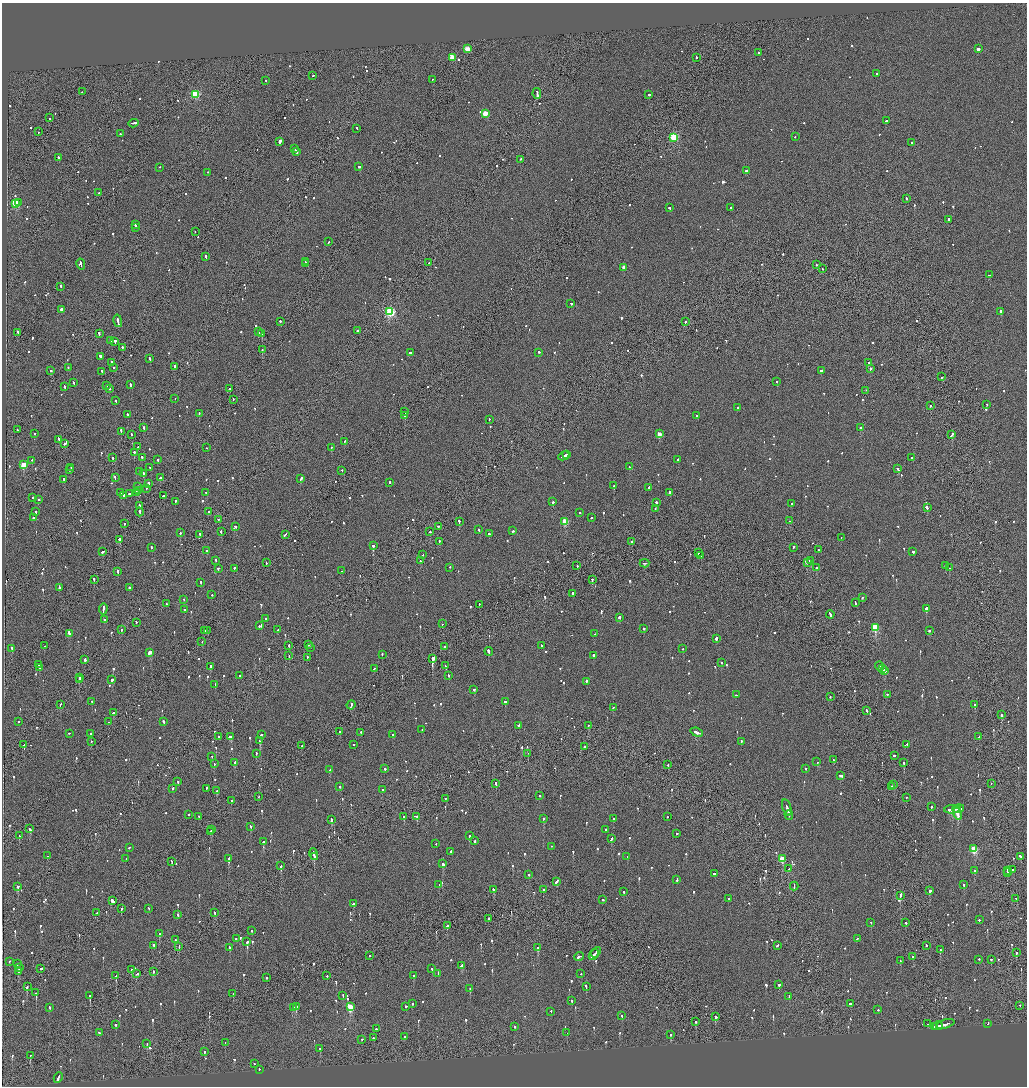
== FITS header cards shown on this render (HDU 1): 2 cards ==
NAXIS1  =                 2050
NAXIS2  =                 2168

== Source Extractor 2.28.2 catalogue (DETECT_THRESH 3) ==
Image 2050 x 2168 px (HDU 1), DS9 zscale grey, zoomed out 1/2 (1 PNG px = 2 x 2 image px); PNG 1029 x 1088 px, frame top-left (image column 2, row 2167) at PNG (2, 3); each listed source drawn as its Kron ellipse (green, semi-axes under 4 px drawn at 4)
Background -0.0676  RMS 0.068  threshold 0.203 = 3 sigma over >= 5 px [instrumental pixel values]
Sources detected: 1145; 44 cannot appear on this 1/2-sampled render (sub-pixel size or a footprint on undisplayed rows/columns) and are neither listed nor drawn; of the other 1101, the 500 brightest by FLUX_AUTO listed and drawn (601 fainter detections omitted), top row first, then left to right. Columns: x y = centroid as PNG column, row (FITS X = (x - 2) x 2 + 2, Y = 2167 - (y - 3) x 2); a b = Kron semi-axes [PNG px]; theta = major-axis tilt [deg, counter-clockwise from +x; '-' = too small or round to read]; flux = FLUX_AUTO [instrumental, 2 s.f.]
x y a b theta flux
467 49 3 3 - 310
978 49 2 2 - 4100
758 53 2 2 - 150
452 57 3 3 - 400
696 57 2 2 - 340
877 74 2 2 - 330
313 75 2 2 - 180
432 79 2 1 - 2700
266 80 2 2 - 100
82 92 2 2 - 90
195 94 3 3 - 1100
537 94 5 2 - 1000
649 95 2 2 - 230
485 113 3 3 - 330
50 118 2 2 - 140
886 121 2 2 - 590
134 123 5 2 - 290
357 128 2 2 - 130
39 132 2 2 - 130
121 134 2 1 - 140
674 137 3 3 - 1200
795 137 2 2 - 300
280 141 3 2 - 690
912 143 2 2 - 460
294 148 4 2 - 230
296 151 3 2 - 190
58 157 2 2 - 620
520 159 2 2 - 97
160 167 2 2 - 110
359 167 2 2 - 190
747 171 3 2 - 120
207 172 2 2 - 120
99 193 2 2 - 120
906 198 2 2 - 180
15 203 3 3 - 760
18 203 3 2 - 190
731 207 2 2 - 300
669 208 2 2 - 240
948 219 3 2 - 180
135 224 3 2 - 230
136 228 2 1 - 270
195 231 2 1 - 95
328 242 3 2 - 110
206 256 3 2 - 200
305 262 2 2 - 120
306 263 2 2 - 140
429 263 2 2 - 220
81 264 5 2 - 290
816 265 2 1 - 110
624 267 3 2 - 190
822 269 2 1 - 190
989 275 2 2 - 150
61 286 3 2 - 200
571 303 2 2 - 100
61 309 2 2 - 92
1001 311 3 2 - 330
390 312 3 3 - 1700
118 321 6 2 -77 490
280 321 2 2 - 200
685 322 2 2 - 130
357 331 2 1 - 310
18 332 3 2 - 130
258 332 2 2 - 170
99 334 3 2 - 250
262 334 3 2 - 200
110 341 3 2 - 170
115 341 3 2 - 340
122 347 2 2 - 470
262 350 2 2 - 89
539 352 2 2 - 140
410 353 2 2 - 820
100 356 3 2 - 310
150 359 3 2 - 180
111 362 3 2 - 170
868 362 2 1 - 150
114 367 2 2 - 250
175 367 3 2 - 180
68 368 2 2 - 150
870 368 2 2 - 240
51 370 2 2 - 120
821 370 2 2 - 300
102 372 3 2 - 160
942 377 2 1 - 150
777 381 2 1 - 160
73 383 3 2 - 180
106 385 3 2 - 160
130 385 2 2 - 220
64 387 3 2 - 340
110 388 3 2 - 330
229 389 2 2 - 240
866 390 2 1 - 120
175 399 2 1 - 97
233 399 2 2 - 91
116 401 3 2 - 220
987 404 2 2 - 94
930 406 2 1 - 290
738 407 2 2 - 200
405 412 2 2 - 90
199 413 2 2 - 160
127 415 3 2 - 170
405 416 2 1 - 92
696 416 2 2 - 110
489 420 2 2 - 170
144 428 3 2 - 160
861 428 2 2 - 120
17 430 2 2 - 180
121 431 2 2 - 420
34 433 2 2 - 310
131 434 2 1 - 120
659 434 2 2 - 200
952 435 4 1 - 370
58 439 3 2 - 200
344 441 2 2 - 170
65 443 3 1 - 340
138 447 3 2 - 150
332 447 2 2 - 230
207 448 2 1 - 95
134 452 2 2 - 230
566 454 3 2 - 210
564 456 6 2 28 370
142 457 2 2 - 180
911 457 2 2 - 110
112 458 2 2 - 350
678 459 2 2 - 270
32 460 2 2 - 120
158 460 3 2 - 180
24 465 3 3 - 570
71 467 2 2 - 130
629 467 2 2 - 100
150 468 2 2 - 110
70 469 2 2 - 140
898 469 3 2 - 200
342 470 2 2 - 190
139 471 3 2 - 120
143 474 4 2 - 240
115 478 3 2 - 320
160 478 3 2 - 250
301 478 4 2 - 210
64 479 3 2 - 160
148 483 3 2 - 190
390 483 3 2 - 250
614 486 2 2 - 110
138 487 3 2 - 230
649 487 2 2 - 130
147 488 2 1 - 220
138 490 2 2 - 350
206 492 3 2 - 180
121 493 3 2 - 190
136 493 3 2 - 300
669 493 3 2 - 370
129 494 3 2 - 340
124 495 3 2 - 200
163 496 2 2 - 410
33 498 3 2 - 160
39 499 2 2 - 240
175 501 2 2 - 220
553 502 2 2 - 240
656 502 2 2 - 670
791 503 2 2 - 190
139 505 2 1 - 350
927 508 3 2 - 390
655 509 2 1 - 110
36 512 2 2 - 220
140 512 4 2 - 290
208 512 2 2 - 180
579 513 2 2 - 100
33 517 2 2 - 130
591 518 2 2 - 95
218 520 3 2 - 170
459 521 3 2 - 280
565 521 3 3 - 560
789 521 2 2 - 87
125 524 2 1 - 160
235 526 2 2 - 210
438 526 2 2 - 140
479 530 2 2 - 110
513 531 2 2 - 170
180 532 2 2 - 380
221 532 3 2 - 210
430 532 2 2 - 140
285 534 4 2 - 260
489 534 2 2 - 300
199 535 3 1 - 240
841 537 2 1 - 180
120 540 3 2 - 1300
439 541 2 2 - 91
632 542 2 1 - 250
373 545 2 2 - 1000
151 547 3 2 - 140
793 547 3 2 - 200
818 549 2 1 - 120
102 551 3 2 - 190
207 551 2 2 - 160
913 551 2 2 - 300
698 553 2 1 - 360
423 555 2 2 - 93
700 556 2 1 - 210
216 560 2 2 - 170
420 561 2 2 - 100
810 561 3 2 - 270
266 563 2 1 - 130
644 563 5 1 - 510
807 563 2 2 - 99
577 566 2 1 - 210
945 566 2 2 - 110
450 567 2 2 - 92
218 568 2 2 - 210
234 568 2 2 - 200
816 568 2 2 - 240
949 568 2 2 - 99
342 571 2 1 - 120
118 572 3 2 - 180
94 579 3 2 - 400
592 579 2 2 - 270
201 582 3 2 - 150
59 587 2 2 - 570
129 588 2 2 - 380
572 593 2 2 - 350
212 595 2 2 - 190
862 598 3 2 - 200
184 600 2 2 - 94
855 603 3 2 - 260
166 604 2 1 - 320
479 604 2 1 - 91
926 608 2 2 - 2900
103 609 5 2 - 730
184 610 3 2 - 150
830 614 4 2 - 340
619 617 2 2 - 880
266 619 2 2 - 93
104 620 2 2 - 130
136 622 3 2 - 160
442 624 2 2 - 110
259 626 3 2 - 460
875 627 3 3 - 910
644 628 2 2 - 97
121 629 2 1 - 220
207 630 2 1 - 91
278 630 2 2 - 560
205 631 2 2 - 110
929 631 2 2 - 480
69 633 3 2 - 320
594 634 2 1 - 93
716 638 2 2 - 420
202 641 2 1 - 93
309 645 2 1 - 96
44 646 2 2 - 340
289 646 2 1 - 110
541 646 2 2 - 280
310 647 2 2 - 110
445 647 2 2 - 330
12 648 3 2 - 200
683 648 2 2 - 89
489 651 4 2 - 320
150 652 3 2 - 1200
382 654 2 2 - 270
593 655 3 2 - 250
289 656 2 1 - 360
307 657 2 1 - 200
433 658 3 2 - 3400
85 660 3 2 - 380
722 662 2 2 - 97
38 664 2 2 - 240
210 666 2 2 - 330
445 666 3 2 - 130
879 666 5 2 - 330
40 667 2 2 - 290
374 668 3 2 - 200
883 669 3 1 - 290
885 670 3 2 - 540
240 675 2 2 - 130
448 675 2 2 - 110
79 677 2 2 - 600
79 680 2 1 - 250
112 680 3 2 - 310
586 682 4 2 - 220
215 684 2 2 - 220
474 689 2 2 - 180
887 694 2 2 - 120
736 695 2 2 - 150
830 696 2 1 - 220
92 701 2 2 - 100
505 702 2 2 - 430
61 704 3 1 - 130
975 704 2 2 - 220
351 705 4 2 - 330
613 707 2 2 - 95
867 711 3 2 - 130
113 713 3 2 - 300
1001 715 2 2 - 130
19 722 2 2 - 98
109 722 2 1 - 130
164 722 4 2 - 290
518 725 2 2 - 1000
588 725 2 1 - 110
422 729 2 2 - 90
340 731 2 2 - 120
361 732 2 2 - 140
697 732 6 2 -21 330
69 733 2 1 - 250
91 734 2 2 - 100
392 734 2 2 - 190
261 735 2 2 - 640
230 736 3 2 - 300
219 737 2 2 - 170
979 737 3 1 - 190
91 741 2 1 - 100
260 741 3 2 - 220
741 741 2 2 - 120
354 744 2 2 - 86
906 744 3 2 - 200
24 745 2 1 - 580
302 746 2 2 - 120
584 747 2 2 - 120
256 753 2 2 - 280
528 753 2 1 - 320
894 755 3 2 - 360
212 756 2 2 - 89
833 759 2 2 - 87
235 762 3 2 - 240
817 762 2 2 - 120
904 762 2 2 - 590
214 764 2 2 - 95
668 764 2 1 - 95
805 768 2 2 - 140
385 769 2 2 - 160
329 770 2 2 - 140
840 775 4 2 - 230
178 782 2 2 - 230
991 783 2 1 - 87
496 784 4 2 - 220
893 784 2 2 - 250
340 786 2 2 - 120
892 786 2 2 - 90
173 788 2 2 - 150
207 788 2 2 - 300
383 790 2 2 - 89
217 791 2 2 - 330
540 795 2 2 - 160
258 797 2 1 - 140
906 797 2 2 - 97
446 798 2 2 - 110
231 801 2 2 - 130
787 807 8 2 -73 660
931 807 2 2 - 180
958 808 6 2 13 490
952 809 8 2 6 530
957 813 6 2 -72 2000
188 814 2 2 - 100
789 815 5 2 - 350
199 816 2 2 - 120
404 816 2 2 - 180
416 816 3 2 - 240
667 817 2 2 - 86
543 818 2 2 - 370
613 818 2 2 - 130
331 819 3 2 - 230
251 826 2 2 - 280
30 829 4 2 - 220
606 829 2 2 - 100
212 830 2 2 - 100
210 832 2 1 - 160
677 833 2 2 - 97
19 836 3 2 - 120
469 836 2 2 - 340
611 839 4 2 - 200
475 841 2 2 - 340
263 842 2 2 - 150
436 843 2 2 - 100
551 846 2 1 - 120
129 847 2 2 - 130
974 849 3 3 - 820
451 851 2 2 - 550
314 854 6 2 -76 470
48 856 2 2 - 87
314 856 2 2 - 260
1021 856 3 2 - 260
627 857 2 2 - 300
126 858 2 2 - 86
228 858 3 2 - 890
782 859 3 3 - 420
172 861 3 2 - 120
443 864 3 2 - 150
281 866 3 2 - 130
789 869 2 2 - 87
974 870 2 2 - 150
1008 870 3 2 - 210
1012 870 3 2 - 220
714 873 3 2 - 170
1007 873 2 1 - 150
529 874 2 2 - 100
677 879 3 2 - 160
557 881 3 2 - 590
439 885 2 1 - 120
964 885 2 2 - 380
18 886 2 2 - 480
794 886 4 1 - 420
494 889 3 2 - 150
543 890 2 2 - 89
929 890 2 2 - 1000
623 892 2 2 - 150
900 896 4 1 - 450
729 898 2 2 - 200
1016 898 3 2 - 220
112 900 4 2 - 940
602 900 2 2 - 150
354 904 2 2 - 430
121 908 2 2 - 150
149 908 3 2 - 100
97 913 2 1 - 230
214 913 2 1 - 180
177 915 3 2 - 260
488 918 2 2 - 200
979 920 2 2 - 99
871 922 2 2 - 90
906 923 2 2 - 170
447 926 3 2 - 140
252 931 2 2 - 90
159 934 2 2 - 190
236 939 2 2 - 120
857 939 2 1 - 130
175 940 2 1 - 160
247 942 2 2 - 940
153 945 3 2 - 260
777 945 3 2 - 140
926 945 2 2 - 140
179 946 3 1 - 110
229 947 3 2 - 160
538 947 3 2 - 89
940 950 2 2 - 220
596 952 6 1 49 420
1016 953 2 2 - 590
370 955 2 2 - 140
594 955 6 2 49 580
579 956 5 2 - 260
913 957 2 2 - 200
979 959 2 2 - 88
991 959 2 2 - 89
900 960 2 1 - 92
9 961 2 1 - 210
17 964 2 2 - 91
462 965 4 2 - 230
19 968 2 2 - 110
41 968 3 2 - 270
432 969 2 2 - 130
131 970 2 2 - 410
18 971 2 2 - 440
153 972 3 1 - 150
438 973 3 2 - 160
581 973 2 2 - 130
137 974 3 2 - 200
116 976 2 2 - 370
327 976 2 2 - 110
413 976 2 2 - 120
266 978 2 2 - 160
779 985 2 2 - 370
27 986 3 2 - 830
586 986 3 2 - 230
470 989 2 2 - 89
36 993 3 2 - 250
233 994 2 2 - 150
343 995 2 2 - 170
90 996 2 2 - 180
789 996 2 2 - 110
572 1000 2 2 - 170
850 1003 2 2 - 270
412 1004 2 2 - 100
1020 1005 2 2 - 99
350 1006 4 3 - 610
406 1006 2 2 - 160
49 1007 3 2 - 200
293 1007 3 2 - 270
296 1007 3 2 - 400
878 1010 2 2 - 100
551 1011 2 2 - 110
622 1016 3 2 - 87
715 1016 3 2 - 200
696 1021 2 2 - 260
988 1023 2 2 - 510
115 1024 2 2 - 110
927 1024 2 1 - 100
945 1024 9 2 17 510
935 1026 3 2 - 180
937 1026 5 2 - 370
515 1027 2 2 - 130
376 1029 2 2 - 220
99 1032 2 2 - 120
567 1033 2 1 - 97
671 1035 2 2 - 86
405 1036 2 2 - 110
374 1038 2 2 - 150
362 1039 2 2 - 120
225 1042 2 1 - 110
147 1043 2 2 - 280
320 1049 2 2 - 170
204 1052 2 2 - 88
30 1055 2 2 - 190
254 1064 2 2 - 93
259 1069 2 2 - 92
58 1077 5 2 - 330
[601 fainter detections neither listed nor drawn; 44 sub-pixel or undisplayed-footprint detections neither listed nor drawn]